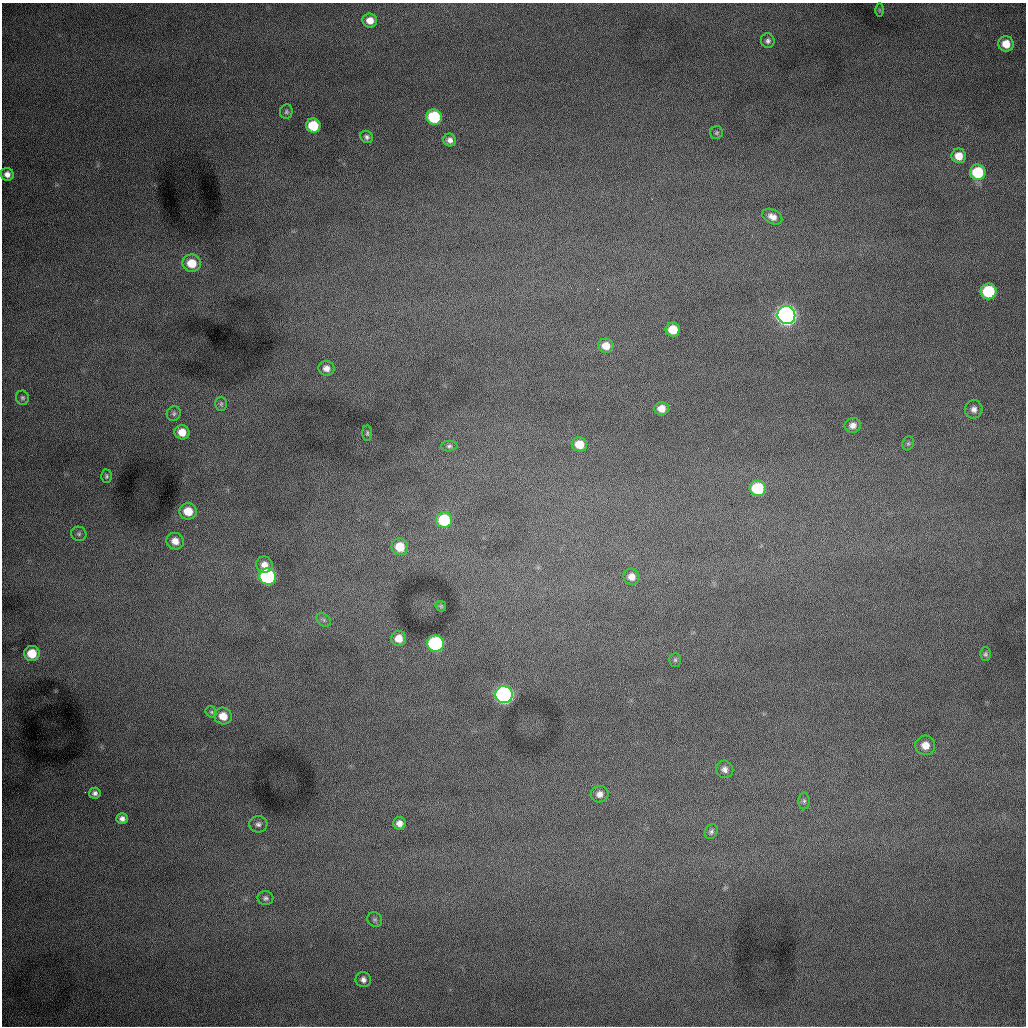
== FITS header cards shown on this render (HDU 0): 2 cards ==
NAXIS1  =                 1024 /fastest changing axis
NAXIS2  =                 1024 /next to fastest changing axis

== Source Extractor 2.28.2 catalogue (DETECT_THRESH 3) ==
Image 1024 x 1024 px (HDU 0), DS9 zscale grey, 1 PNG px = 1 image px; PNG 1028 x 1028 px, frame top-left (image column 1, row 1024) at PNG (2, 3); each listed source drawn as its Kron ellipse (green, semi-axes under 4 px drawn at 4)
Background 998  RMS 13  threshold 37.7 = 3 sigma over >= 5 px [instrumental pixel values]
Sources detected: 63; all 63 listed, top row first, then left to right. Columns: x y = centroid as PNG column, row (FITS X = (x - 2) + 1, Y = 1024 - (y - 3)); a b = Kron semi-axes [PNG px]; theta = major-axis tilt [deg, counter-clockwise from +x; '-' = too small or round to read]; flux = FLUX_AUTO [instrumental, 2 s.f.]
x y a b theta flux
879 10 7 4 -89 1200
370 20 7 7 - 8800
768 41 7 7 - 2800
1006 44 8 7 - 12000
286 112 7 6 - 1800
434 117 8 7 - 58000
313 126 7 7 - 33000
717 133 6 6 - 1700
367 137 7 5 -44 2300
450 140 6 6 - 3700
959 156 7 7 - 11000
978 172 8 7 - 41000
7 174 6 6 - 4800
772 217 11 7 -29 5400
192 263 9 8 - 18000
989 291 8 8 - 59000
786 315 9 9 - 730000
673 330 7 7 - 18000
606 346 7 7 - 9900
326 368 8 7 - 5200
22 398 7 6 - 1900
221 404 7 5 89 1700
662 409 7 7 - 8300
974 409 9 8 - 4500
174 413 7 6 - 2100
853 425 8 7 - 4800
182 432 7 7 - 12000
367 433 8 5 -89 1400
908 443 7 5 69 1600
579 444 7 7 - 14000
449 446 8 5 1 2000
107 476 6 5 - 1500
758 488 8 8 - 50000
188 511 9 8 - 16000
444 520 8 7 - 51000
79 534 8 7 - 2500
175 541 9 8 - 8400
400 547 8 8 - 19000
264 565 8 8 - 6700
268 576 8 8 - 190000
631 577 8 8 - 6600
441 606 6 5 - 970
324 620 8 6 -36 2300
399 638 7 7 - 9900
435 644 8 8 - 150000
32 653 8 7 - 20000
985 654 6 5 - 1700
675 660 7 5 -90 1600
504 695 9 8 - 450000
211 712 6 5 - 1500
223 716 9 8 - 12000
925 745 10 9 - 9200
725 769 9 8 - 4200
95 793 6 5 - 2700
600 794 9 8 - 5100
804 801 8 6 90 2100
122 819 5 5 - 3400
399 823 6 6 - 5400
258 824 9 8 - 3300
711 831 8 6 61 2100
265 898 8 7 - 2500
375 920 8 7 - 2200
363 980 8 7 - 3500